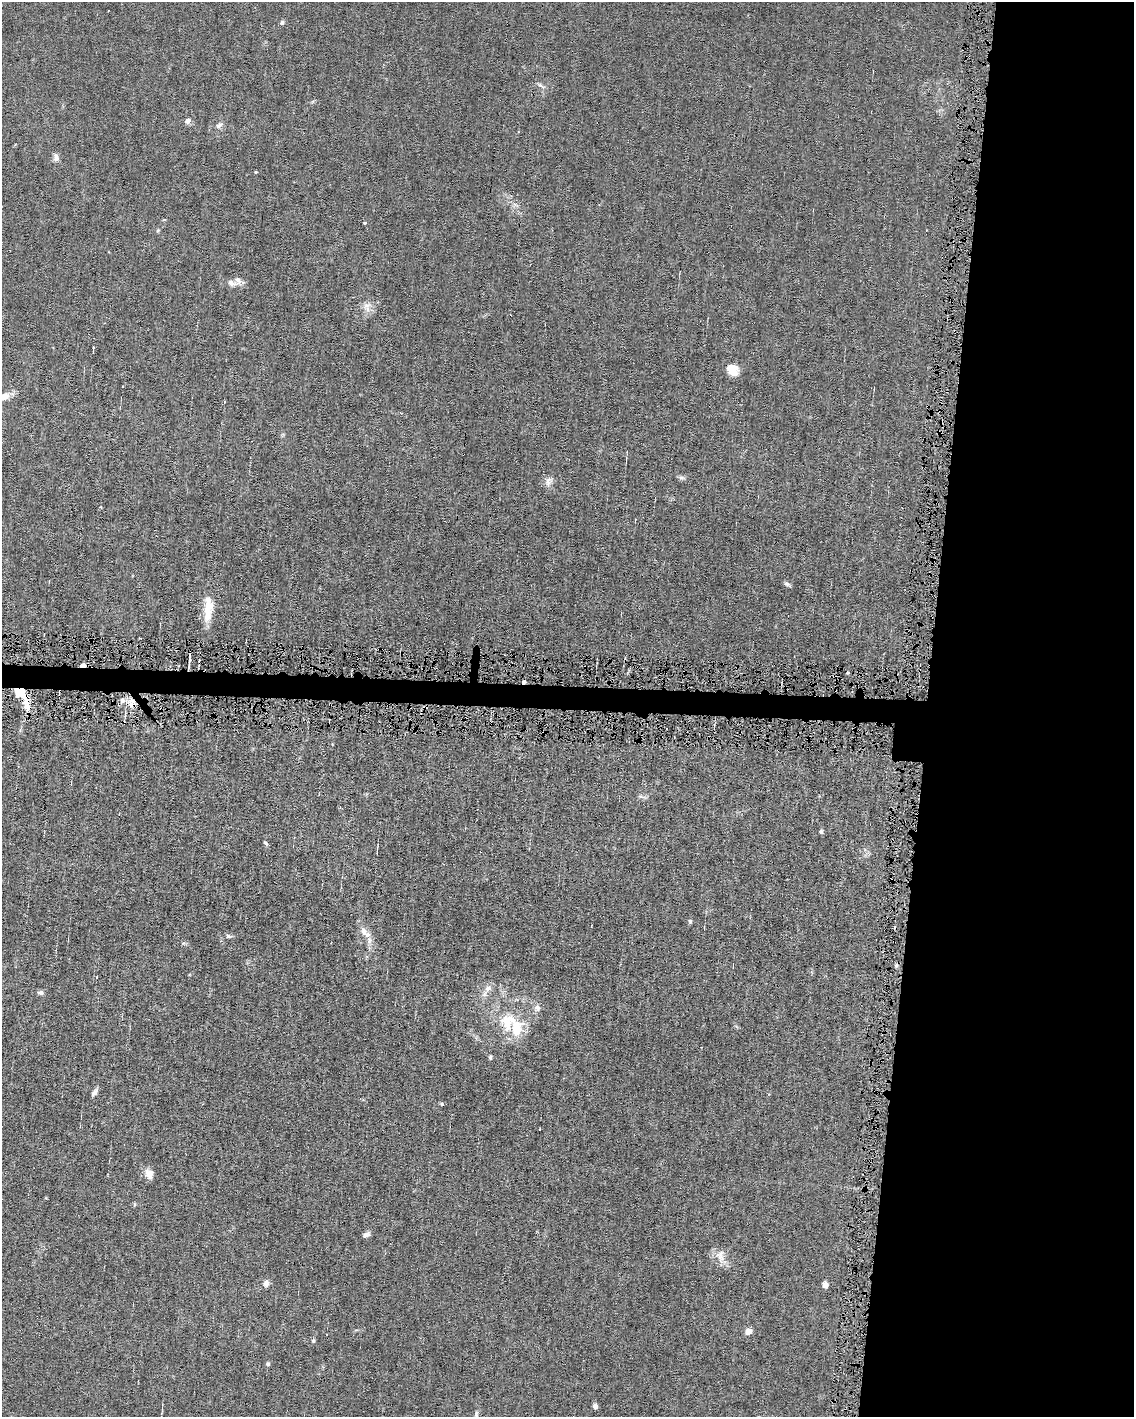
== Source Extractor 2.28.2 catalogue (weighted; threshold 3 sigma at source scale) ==
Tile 8 of 4 x 3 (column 4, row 2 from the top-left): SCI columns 3399-4530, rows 1520-2934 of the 4530 x 4563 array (HDU 1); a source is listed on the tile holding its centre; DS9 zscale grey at full resolution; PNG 1136 x 1419 px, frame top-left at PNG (2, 2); no overlay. Shown black and unused: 20% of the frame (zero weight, under 4 of 8 exposures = <1% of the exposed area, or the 3 px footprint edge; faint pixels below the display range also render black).
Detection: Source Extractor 2.28.2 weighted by HDU 2 'WHT'; one run over the whole footprint, this tile lists its part. Background 0.0156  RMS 0.0023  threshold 0.00958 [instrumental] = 3 sigma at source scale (4.09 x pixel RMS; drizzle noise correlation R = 1.36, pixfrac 0.8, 0.05/0.05 arcsec/px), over >= 5 px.
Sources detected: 57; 1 inside a brighter object's white glare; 2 cosmic-ray / hot-pixel residue — not listed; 5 inside a brighter listed object's ellipse — not listed separately; the other 49 listed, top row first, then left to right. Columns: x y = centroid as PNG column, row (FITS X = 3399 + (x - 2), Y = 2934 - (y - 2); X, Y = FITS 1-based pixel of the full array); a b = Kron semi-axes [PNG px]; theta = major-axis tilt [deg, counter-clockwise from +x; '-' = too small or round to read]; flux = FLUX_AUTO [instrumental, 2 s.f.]
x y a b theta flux
282 22 6 5 - 0.47
541 86 13 4 -33 0.59
188 121 8 7 - 0.82
219 125 11 6 29 0.77
56 157 10 7 -86 0.91
256 172 4 3 - 0.2
365 223 3 3 - 0.23
158 230 5 4 - 0.27
231 283 13 7 -18 1.2
367 305 11 7 34 1.3
93 348 6 2 89 0.32
733 372 15 11 -16 2.1
122 386 2 2 - 0.17
4 397 12 8 15 1.9
224 402 3 3 - 0.36
681 478 7 4 0 0.47
548 481 13 9 69 1.3
787 584 9 5 -21 0.49
208 609 33 12 82 4.3
190 654 13 3 88 0.91
83 665 5 3 - 3.2
524 682 5 4 - 0.36
21 695 27 8 -58 7.1
122 701 9 5 65 0.77
641 797 9 4 -13 0.47
821 831 5 5 - 0.37
266 843 6 4 -49 0.35
377 853 5 3 - 0.29
690 921 6 5 - 0.33
364 932 12 8 -63 1.6
228 936 7 5 -16 0.49
488 989 12 8 42 1.4
40 993 8 6 -5 0.56
537 1008 10 8 -43 0.99
507 1023 28 17 -76 6.7
490 1057 7 4 -90 0.36
94 1092 10 5 54 0.79
442 1104 5 3 - 0.2
149 1174 14 10 -68 1.5
135 1204 6 4 90 0.25
366 1235 8 6 34 0.82
720 1256 18 12 -80 2.2
266 1283 8 7 - 0.91
825 1285 5 5 - 1.5
748 1331 7 6 - 1.5
313 1341 6 4 75 0.37
268 1364 6 5 - 0.36
595 1406 6 5 - 0.82
476 1414 10 5 73 0.63
Overlapping masked pixels (flux is a lower limit): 4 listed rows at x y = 190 654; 83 665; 524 682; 21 695
Isophote crosses this tile's border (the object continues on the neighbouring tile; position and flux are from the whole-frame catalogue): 1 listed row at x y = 4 397